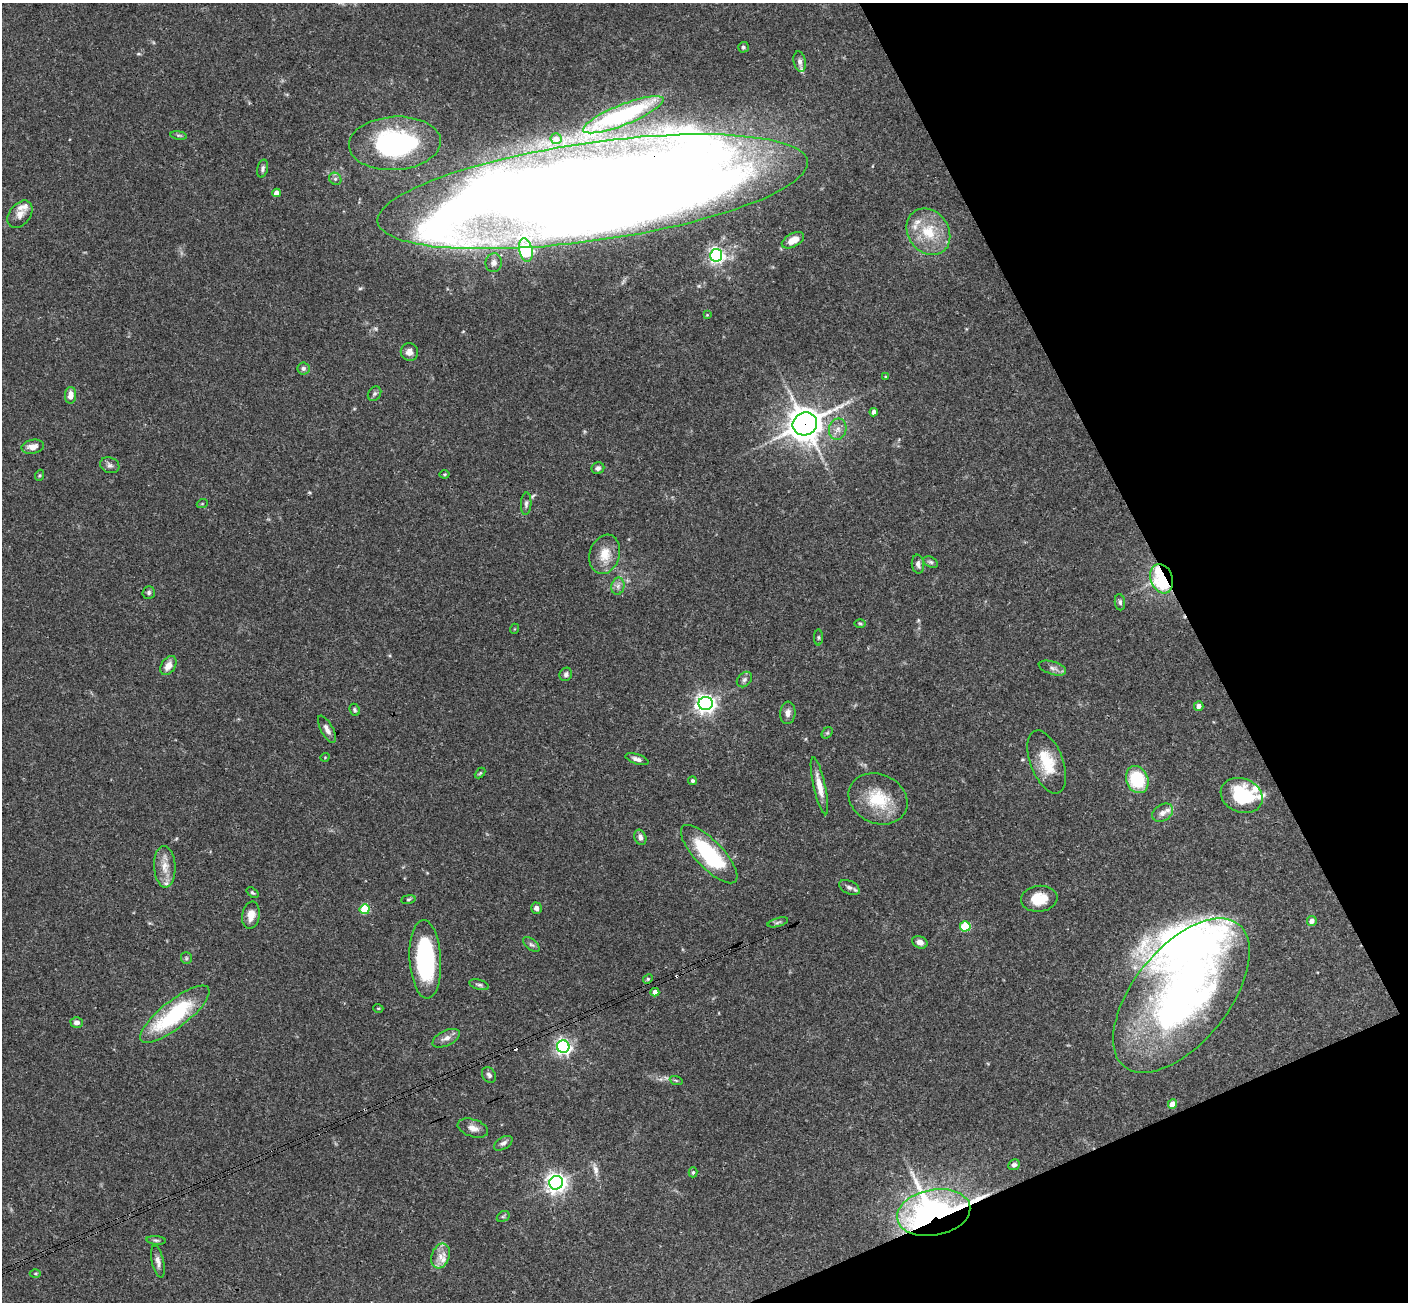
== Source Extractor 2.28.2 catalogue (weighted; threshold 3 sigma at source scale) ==
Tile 12 of 4 x 4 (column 4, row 3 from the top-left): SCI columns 4273-5678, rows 1614-2913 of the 5731 x 5696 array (HDU 1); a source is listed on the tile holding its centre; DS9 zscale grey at full resolution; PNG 1410 x 1304 px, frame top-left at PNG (2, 3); each listed source drawn as its Kron ellipse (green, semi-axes under 4 px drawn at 4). Shown black and unused: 21% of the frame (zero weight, under 3 of 4 exposures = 6% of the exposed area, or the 3 px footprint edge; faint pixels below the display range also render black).
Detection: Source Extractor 2.28.2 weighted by HDU 2 'WHT'; one run over the whole footprint, this tile lists its part. Background 0.0903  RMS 0.0037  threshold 0.0165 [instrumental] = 3 sigma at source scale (4.5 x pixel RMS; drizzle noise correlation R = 1.50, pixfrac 1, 0.05/0.05 arcsec/px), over >= 5 px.
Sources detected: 115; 1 too faint to see at this stretch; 2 cosmic-ray / hot-pixel residue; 1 long thin detection or spike segment (spike, bleed or trail) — neither listed nor drawn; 9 inside a brighter listed object's ellipse — not listed separately; the other 102 listed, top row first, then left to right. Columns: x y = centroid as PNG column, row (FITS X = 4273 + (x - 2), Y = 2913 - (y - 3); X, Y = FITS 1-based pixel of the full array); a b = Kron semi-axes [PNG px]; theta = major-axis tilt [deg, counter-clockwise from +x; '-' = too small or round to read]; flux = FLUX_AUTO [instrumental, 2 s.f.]
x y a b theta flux
743 47 5 5 - 0.66
800 62 10 6 -79 1.4
623 115 43 10 22 23
179 135 8 4 -8 0.66
556 139 5 5 - 1.4
395 143 46 26 3 61
263 168 9 5 76 1.1
335 179 6 5 - 0.86
593 192 217 49 8 2200
276 193 4 4 - 2.8
20 214 15 10 52 2.9
928 232 25 20 -54 13
793 240 12 6 29 4.6
526 250 12 6 -79 63
716 255 6 6 - 120
494 263 9 8 - 1.8
707 315 4 3 - 0.29
409 352 9 8 - 2.1
303 368 6 6 - 0.96
886 377 4 3 - 0.35
375 394 8 6 52 0.81
70 395 8 5 87 2.9
874 412 4 4 - 1.5
805 424 12 11 - 640
838 429 11 8 79 2.5
33 447 11 7 11 2.8
110 465 10 7 -22 1.3
598 468 6 6 - 1.1
445 474 5 4 - 0.41
40 475 5 3 - 0.43
202 504 5 3 - 0.34
526 504 11 5 86 1.1
605 554 20 15 72 6.5
931 562 8 5 -26 0.76
918 564 9 6 -84 1.3
1162 579 15 11 -70 47
618 586 8 6 78 1.4
149 593 6 6 - 0.86
1120 602 8 5 -83 0.91
860 624 5 3 - 0.47
514 629 5 3 - 0.31
818 637 8 4 -90 0.58
168 666 10 7 57 3.2
1052 668 14 6 -17 1.7
566 674 7 6 - 1
744 680 8 6 46 1.1
706 704 7 6 - 200
1199 706 5 4 - 1.7
355 710 6 5 - 0.66
788 713 11 7 85 2
327 729 15 6 -61 1.9
827 733 6 5 - 0.62
325 757 4 3 - 0.26
637 759 12 5 -18 1.5
1047 762 33 16 -69 12
480 773 6 3 44 0.43
1137 780 14 11 -67 20
692 781 4 4 - 0.81
819 786 29 6 -77 4.6
1242 795 21 17 -22 22
878 799 30 24 -24 16
1163 813 11 8 34 2
640 837 8 5 -68 1.7
709 854 38 14 -46 32
165 867 21 10 -87 4.8
849 887 11 6 -27 1.4
252 893 7 4 -36 0.53
408 899 7 3 9 0.5
1039 899 18 13 6 7.9
536 908 5 5 - 1.4
365 909 5 5 - 16
251 915 14 8 81 3.6
1312 921 5 5 - 2
778 922 10 3 15 0.74
965 926 5 5 - 19
920 942 8 6 -24 1.9
531 945 10 5 -39 0.94
186 958 6 5 - 0.64
425 959 39 16 -87 40
648 979 5 4 - 0.47
479 985 10 5 -15 0.88
655 992 4 4 - 2.6
1181 995 91 47 51 170
378 1008 5 3 - 0.34
175 1014 43 13 38 36
77 1022 6 5 - 1.6
446 1038 15 7 25 2.4
563 1047 6 6 - 120
489 1075 8 6 -55 1.2
676 1080 6 4 -19 0.51
1172 1104 5 4 - 5.4
473 1128 16 8 -18 2.6
503 1143 10 6 31 1.4
1014 1165 6 5 - 1.1
693 1172 5 4 - 0.54
556 1183 7 6 - 220
934 1213 37 23 11 190
503 1216 7 5 29 0.62
156 1240 10 4 -5 0.71
440 1256 13 9 72 3.3
158 1262 16 6 -77 1.9
35 1273 5 3 - 0.42
Overlapping masked pixels (flux is a lower limit): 4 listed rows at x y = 593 192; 805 424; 1162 579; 934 1213